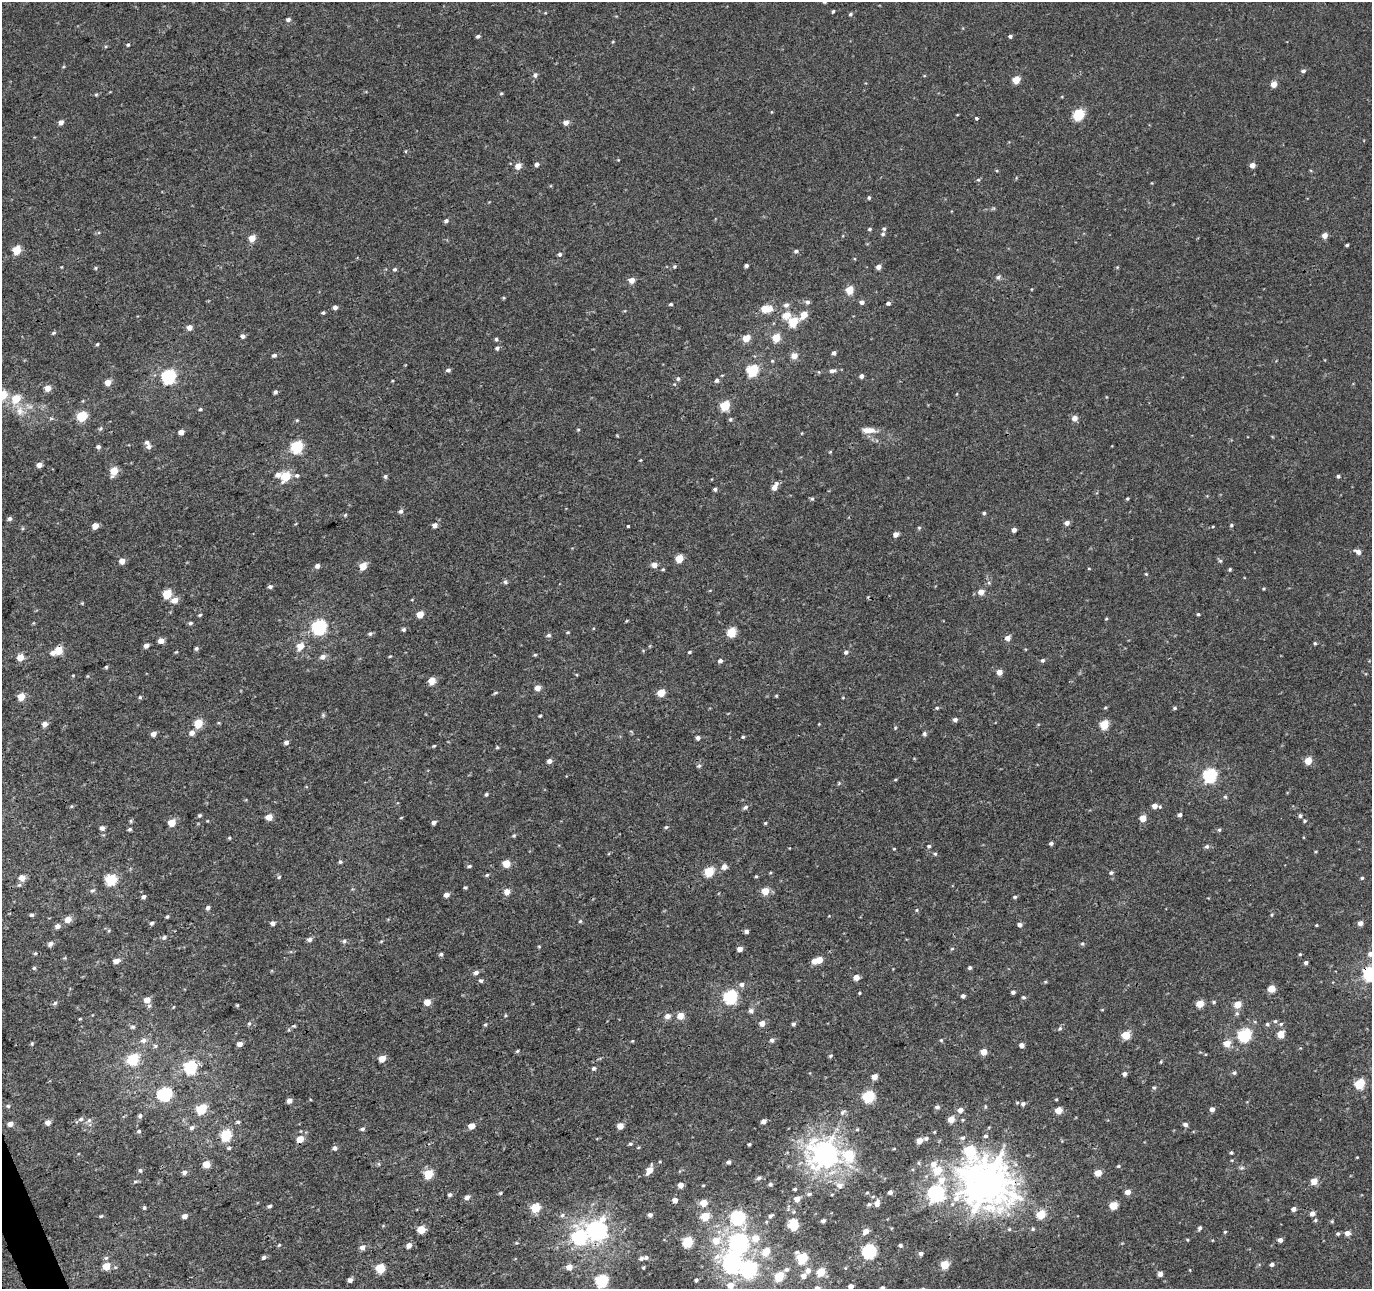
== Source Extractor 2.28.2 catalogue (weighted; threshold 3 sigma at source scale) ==
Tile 7 of 4 x 4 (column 3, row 2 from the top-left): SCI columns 2797-4166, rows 2709-3995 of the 5660 x 5457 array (HDU 1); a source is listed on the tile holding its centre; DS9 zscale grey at full resolution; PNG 1374 x 1291 px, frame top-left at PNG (2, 2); no overlay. Shown black and unused: <1% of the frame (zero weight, under 3 of 4 exposures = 5% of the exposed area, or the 3 px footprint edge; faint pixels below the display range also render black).
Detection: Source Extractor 2.28.2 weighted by HDU 2 'WHT'; one run over the whole footprint, this tile lists its part. Background 0.00192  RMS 0.0036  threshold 0.0161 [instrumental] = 3 sigma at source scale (4.5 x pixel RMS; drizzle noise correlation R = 1.50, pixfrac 1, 0.0396/0.0396 arcsec/px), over >= 5 px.
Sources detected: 488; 4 inside a brighter listed object's ellipse — not listed separately; the other 484 listed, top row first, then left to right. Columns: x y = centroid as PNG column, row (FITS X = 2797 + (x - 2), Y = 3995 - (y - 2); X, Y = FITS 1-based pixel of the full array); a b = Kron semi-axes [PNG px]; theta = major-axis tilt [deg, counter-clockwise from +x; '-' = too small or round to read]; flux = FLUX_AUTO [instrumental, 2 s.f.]
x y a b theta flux
824 2 4 4 - 0.49
833 11 3 3 - 0.46
850 14 5 5 - 0.62
288 20 5 5 - 0.99
478 36 4 3 - 0.8
1010 36 4 4 - 0.74
128 45 4 4 - 0.48
1303 71 5 4 - 0.87
535 75 7 6 - 0.99
1016 80 5 5 - 7.2
1274 84 5 4 - 3.6
501 93 5 4 - 0.43
96 95 5 4 - 0.43
1078 115 8 7 - 13
976 118 3 3 - 1.3
61 122 5 4 - 1.8
566 122 6 5 - 1.8
536 164 5 4 - 1.1
1252 165 5 4 - 2.5
518 166 5 5 - 4.2
978 180 5 4 - 0.5
869 198 4 3 - 0.53
446 221 5 4 - 0.9
869 229 5 3 - 0.46
884 229 5 5 - 0.69
883 234 5 5 - 0.64
1324 235 5 4 - 3
252 238 5 5 - 5.1
1347 245 3 3 - 0.49
16 250 5 5 - 12
796 251 6 5 - 0.82
560 254 5 5 - 0.76
746 265 4 3 - 0.78
674 266 5 5 - 0.57
61 267 4 3 - 0.25
879 267 5 4 - 1.9
1117 267 5 4 - 0.32
96 268 5 4 - 0.42
395 269 5 4 - 0.66
998 277 7 6 - 0.88
632 280 5 5 - 3.2
849 290 5 5 - 9.7
504 298 4 4 - 0.38
807 302 6 6 - 1
862 302 5 5 - 1.3
888 303 5 4 - 0.87
671 304 5 3 - 0.52
786 305 8 7 - 1.2
335 307 5 4 - 1.2
765 309 5 5 - 6.9
323 313 4 3 - 0.54
786 315 8 7 - 4.4
804 315 7 5 50 5.4
793 322 6 6 - 11
189 327 6 5 - 2.2
54 333 6 4 39 0.56
242 336 5 4 - 1.1
746 338 5 5 - 5.5
776 338 5 5 - 9.5
496 339 5 4 - 0.55
97 344 4 3 - 0.44
497 348 6 5 - 0.89
834 353 4 4 - 0.99
274 355 5 4 - 0.84
794 356 7 7 - 2.3
772 361 5 4 - 0.42
448 370 5 4 - 0.92
752 371 6 6 - 27
832 371 10 5 7 1.3
819 372 5 3 - 0.29
861 376 4 4 - 1.2
169 377 6 6 - 64
678 379 6 5 - 0.72
717 380 5 5 - 0.87
108 382 5 4 - 4.3
48 388 5 5 - 4.2
275 392 4 4 - 0.8
2 395 6 5 - 14
16 398 7 6 - 8.4
725 406 6 5 - 16
200 409 5 4 - 0.5
20 411 14 9 79 3.3
82 416 6 5 - 19
51 418 6 4 0 0.53
1075 418 5 5 - 2.5
730 419 6 4 68 0.5
297 420 5 4 - 0.37
100 429 6 4 58 0.54
578 429 5 3 - 0.34
868 430 19 8 -2 3.1
181 432 5 4 - 2.2
98 447 5 4 - 0.84
149 447 7 7 - 1.3
297 447 6 6 - 37
830 452 5 3 - 0.31
39 465 5 4 - 2.1
114 471 6 5 - 8.2
278 475 8 6 5 1.7
297 475 7 6 - 0.92
286 476 6 5 - 16
385 476 6 5 - 0.66
1338 476 4 4 - 0.62
775 487 8 5 61 2.9
715 489 4 4 - 0.77
1127 498 3 3 - 0.38
812 499 5 4 - 0.55
401 511 6 5 - 1
984 513 4 4 - 0.58
345 515 5 4 - 0.44
10 519 5 5 - 0.86
1067 523 5 5 - 1.9
435 525 5 5 - 1.7
1231 525 5 4 - 0.51
95 526 5 4 - 4.3
628 526 3 3 - 1.8
919 528 5 5 - 0.45
1014 530 4 4 - 1.6
896 534 5 4 - 2.3
1358 552 7 5 -25 1.7
679 558 5 5 - 8.8
122 561 5 5 - 2.7
1220 561 6 5 - 0.53
654 565 5 5 - 2.5
317 566 6 5 - 1.1
363 566 5 5 - 7.1
663 569 4 4 - 0.39
1089 569 4 3 - 0.26
1230 569 5 4 - 0.5
1146 574 5 3 - 0.35
505 582 6 5 - 0.75
270 587 5 5 - 0.81
1264 588 5 3 - 0.36
981 592 6 5 - 2.7
167 594 5 5 - 13
175 600 7 6 - 2.9
82 603 4 4 - 0.34
420 614 5 5 - 5.1
1198 614 4 3 - 0.42
200 615 5 4 - 0.42
1106 619 4 3 - 0.35
626 621 5 3 - 0.32
190 623 5 4 - 0.69
319 627 7 6 - 78
404 629 5 4 - 0.69
568 632 4 4 - 0.38
731 632 5 5 - 15
370 634 5 5 - 0.75
549 635 6 5 - 0.79
1008 638 5 5 - 2.5
161 641 5 5 - 2.7
1315 643 4 4 - 0.43
146 645 5 5 - 1.5
300 646 6 5 - 4.8
196 648 5 5 - 0.67
59 650 5 5 - 9.2
176 652 5 4 - 0.34
689 652 5 3 - 0.42
846 652 6 5 - 0.9
53 653 6 6 - 1.7
535 655 5 4 - 0.41
390 656 4 3 - 0.35
20 657 5 5 - 6
323 657 7 6 - 1.7
1043 660 5 5 - 0.7
720 661 5 4 - 1.1
106 667 4 4 - 0.49
999 672 5 4 - 3.2
73 675 5 3 - 0.31
87 676 5 3 - 0.33
432 681 5 5 - 6.9
538 688 5 5 - 2.9
495 693 6 3 27 0.48
661 693 5 5 - 8.4
776 696 4 3 - 0.36
21 697 5 5 - 6.1
140 697 4 4 - 0.49
843 698 5 3 - 0.29
937 708 4 4 - 0.47
1175 708 5 4 - 0.55
540 716 3 3 - 0.41
955 720 5 5 - 0.97
198 723 5 5 - 13
45 724 5 5 - 2.2
819 724 3 3 - 0.26
1104 725 5 5 - 12
895 728 4 4 - 0.37
192 733 6 6 - 1.8
153 734 5 5 - 1.8
924 734 5 5 - 0.8
743 737 4 4 - 0.45
698 738 4 4 - 1.3
286 742 5 5 - 1.2
434 746 5 3 - 0.41
497 747 4 4 - 0.39
549 761 5 4 - 1.6
1308 761 5 4 - 7
699 766 6 5 - 0.66
1210 775 6 6 - 62
895 780 5 3 - 0.33
839 783 5 4 - 0.42
486 794 4 4 - 0.54
1225 797 5 4 - 0.48
1155 806 5 5 - 2.6
745 807 6 5 - 0.91
200 815 5 4 - 0.5
1180 815 5 4 - 0.91
1300 816 5 5 - 0.78
269 817 5 5 - 4.2
401 818 5 3 - 0.31
1143 818 5 5 - 4.9
131 821 5 5 - 0.53
1305 821 5 4 - 0.44
434 822 4 4 - 1.2
172 823 5 5 - 6.6
765 823 4 4 - 0.44
666 827 5 4 - 0.47
102 828 6 5 - 1.5
130 829 6 4 15 0.57
1219 830 5 5 - 0.51
514 836 5 4 - 0.49
229 838 4 4 - 0.39
1051 843 5 4 - 0.8
929 846 5 4 - 0.54
1207 846 6 6 - 0.89
894 849 4 3 - 0.3
1316 851 4 3 - 0.31
935 854 5 5 - 0.59
340 862 5 4 - 0.6
506 863 5 5 - 6.7
469 866 5 4 - 0.6
724 867 6 5 - 2.4
709 872 5 5 - 18
770 873 5 3 - 0.33
1111 873 6 5 - 0.7
487 875 5 4 - 0.52
756 876 4 4 - 0.39
279 877 5 5 - 0.5
22 878 5 5 - 3.8
1362 878 4 4 - 0.49
111 880 6 6 - 30
465 887 5 3 - 0.47
93 890 8 5 27 0.71
507 891 6 6 - 2.9
765 891 5 5 - 7.3
446 895 5 4 - 1.8
143 897 5 5 - 1
1015 897 5 4 - 0.56
208 908 6 5 - 0.96
917 910 5 3 - 0.41
32 915 4 4 - 0.71
1272 915 5 4 - 0.4
167 916 5 4 - 0.5
68 919 6 5 - 3.7
580 921 5 4 - 0.47
152 923 5 4 - 0.77
273 923 5 4 - 1.3
1360 923 5 5 - 1.9
1019 925 5 4 - 1.3
1316 925 4 3 - 0.35
58 926 6 5 - 1.6
746 931 5 4 - 0.97
164 937 7 5 38 0.76
309 939 7 5 19 1.1
344 941 6 5 - 0.74
50 944 6 5 - 1.2
1082 944 6 4 -67 0.53
539 946 5 3 - 0.33
740 949 4 4 - 2.2
952 949 5 3 - 0.35
35 953 5 3 - 0.42
441 954 6 4 10 0.69
1300 954 4 3 - 0.4
1370 954 6 5 - 1.5
819 960 5 5 - 5.1
116 961 6 5 - 2.2
1306 963 4 4 - 0.86
970 967 4 4 - 0.67
34 968 5 5 - 0.52
476 972 6 5 - 1.3
1370 974 6 6 - 78
856 977 5 4 - 2.8
481 981 5 5 - 0.7
1045 982 5 4 - 0.42
742 984 7 6 - 1.5
1272 989 5 5 - 6.3
1013 992 4 4 - 0.82
860 993 4 3 - 0.32
963 996 4 4 - 0.94
730 997 7 6 - 53
1023 997 5 5 - 0.66
147 1000 6 5 - 3.8
427 1002 5 5 - 4.5
1214 1002 5 4 - 0.53
55 1003 6 5 - 0.67
1200 1004 5 5 - 7.3
1237 1004 5 5 - 6.7
237 1005 4 4 - 0.41
1102 1010 5 3 - 0.26
751 1011 7 6 - 1.2
1237 1013 6 5 - 0.68
505 1015 5 3 - 0.37
667 1016 7 6 - 1.8
680 1016 5 5 - 4.8
80 1019 5 3 - 0.34
1275 1021 5 5 - 0.61
1255 1022 6 3 -19 0.41
249 1023 6 5 - 0.6
762 1023 5 5 - 2.7
485 1024 5 4 - 0.48
793 1024 5 4 - 0.85
1267 1024 5 5 - 0.7
1281 1024 6 5 - 0.67
294 1026 6 4 0 0.48
133 1027 7 5 1 0.71
1060 1028 5 5 - 0.68
1281 1034 5 5 - 6.3
1126 1035 5 5 - 10
1245 1035 6 6 - 49
143 1040 8 7 - 1.5
772 1040 6 5 - 1
941 1040 5 5 - 0.46
632 1041 4 3 - 0.3
1227 1043 6 5 - 4.9
32 1044 5 4 - 0.46
240 1044 5 4 - 1.8
1022 1045 5 4 - 1.5
155 1046 5 5 - 0.61
517 1051 5 4 - 0.45
984 1052 5 5 - 4.3
830 1056 5 4 - 0.58
382 1058 5 5 - 4.7
133 1059 6 6 - 24
1161 1062 4 4 - 0.37
191 1067 6 6 - 58
594 1068 5 5 - 0.71
1234 1073 6 5 - 0.7
1124 1074 5 5 - 1.1
874 1077 5 4 - 3.5
1359 1084 6 5 - 19
1154 1087 5 4 - 0.54
165 1094 7 6 - 58
869 1096 6 6 - 36
1056 1099 4 3 - 0.32
289 1100 5 5 - 1.5
1023 1104 7 6 - 1.1
8 1106 5 5 - 0.57
937 1107 5 5 - 0.92
985 1107 6 3 -82 0.41
201 1109 8 6 52 12
1212 1109 4 4 - 1.9
960 1110 6 5 - 2
1058 1110 5 5 - 5.9
843 1112 9 5 46 0.91
140 1116 5 5 - 0.77
81 1119 7 5 32 0.92
89 1120 6 5 - 0.83
951 1120 5 5 - 4.5
763 1121 5 4 - 1.5
238 1122 6 4 3 0.62
48 1123 5 5 - 1.9
10 1124 6 5 - 1.7
1185 1125 5 5 - 1.1
471 1126 5 4 - 4.2
620 1126 5 5 - 3.8
192 1128 6 5 - 0.93
362 1129 6 4 3 0.68
857 1129 5 4 - 0.4
139 1131 5 4 - 0.56
934 1132 5 3 - 0.3
226 1135 6 6 - 24
986 1136 6 5 - 0.8
926 1138 6 5 - 0.77
963 1138 6 5 - 0.83
300 1139 5 5 - 5.6
919 1141 5 4 - 3.7
630 1144 5 4 - 0.59
749 1144 3 3 - 0.6
229 1148 5 4 - 0.52
335 1148 6 5 - 0.98
894 1149 5 3 - 0.27
969 1151 13 8 -75 21
1231 1153 4 4 - 0.47
825 1154 9 9 - 430
849 1155 7 7 - 19
1357 1157 4 3 - 0.27
728 1162 5 4 - 0.84
919 1163 6 4 -71 0.45
206 1164 5 5 - 5.1
933 1164 7 6 - 2.5
1118 1166 5 4 - 0.4
1242 1168 7 5 20 0.67
140 1170 6 5 - 0.61
649 1170 7 5 63 4.1
937 1170 6 5 - 10
184 1172 6 5 - 1.1
1098 1173 5 4 - 5.4
428 1174 5 5 - 15
759 1178 7 5 13 0.88
941 1180 10 8 61 4.2
135 1181 7 4 1 0.58
1314 1181 5 5 - 4.7
987 1183 16 15 - 980
770 1184 5 4 - 0.76
680 1185 5 4 - 2.4
840 1185 8 8 - 2.1
795 1189 3 3 - 0.48
890 1192 5 4 - 1
1128 1192 5 4 - 2.8
500 1193 4 3 - 0.42
867 1193 5 3 - 0.31
936 1193 7 6 - 110
809 1194 7 5 1 0.61
450 1195 5 4 - 0.78
467 1197 5 5 - 1.6
797 1199 5 4 - 2.8
675 1200 5 4 - 2.4
703 1203 5 5 - 6.1
877 1203 7 5 79 2.2
869 1204 6 5 - 0.68
1113 1205 5 5 - 8.9
269 1206 5 4 - 0.66
144 1208 5 4 - 0.53
535 1208 5 5 - 16
1293 1209 5 4 - 1.6
1041 1214 5 5 - 13
1312 1214 5 5 - 1.9
562 1215 7 5 24 0.79
650 1215 5 4 - 1
101 1216 5 4 - 0.43
185 1216 5 4 - 1.6
705 1216 5 5 - 11
771 1216 7 4 37 0.78
738 1217 6 6 - 61
1315 1220 5 4 - 0.49
823 1221 4 3 - 0.95
1332 1221 5 4 - 0.41
794 1225 7 6 - 15
1200 1228 5 4 - 0.8
421 1229 5 5 - 9.6
1033 1229 5 5 - 0.56
597 1230 8 7 - 190
866 1231 6 5 - 2.6
1225 1232 4 3 - 0.43
1347 1233 5 5 - 2.1
1338 1234 4 4 - 0.65
579 1237 7 7 - 58
755 1238 7 7 - 4.6
1187 1240 4 3 - 0.37
1280 1240 5 4 - 1.6
716 1241 8 7 - 4.8
687 1242 6 5 - 23
739 1242 9 7 87 150
516 1243 5 3 - 0.36
279 1245 5 3 - 0.37
409 1245 5 5 - 2.2
900 1245 5 4 - 0.77
362 1247 6 6 - 1.7
869 1251 6 6 - 68
766 1252 8 7 - 5.4
921 1253 5 5 - 0.94
264 1257 5 4 - 0.83
641 1258 6 5 - 0.87
802 1258 6 6 - 27
731 1264 12 8 -87 100
1272 1264 4 4 - 1.1
945 1265 5 5 - 10
107 1266 6 5 - 6.2
569 1267 6 6 - 2.8
380 1268 5 5 - 18
643 1268 4 3 - 0.41
845 1268 5 3 - 0.35
748 1269 8 7 - 95
786 1269 8 6 25 1.2
808 1270 8 7 - 2.1
821 1272 5 5 - 10
1160 1274 4 4 - 2
803 1276 6 6 - 2.2
779 1277 5 5 - 16
350 1280 5 5 - 1.3
696 1280 4 3 - 0.75
602 1281 6 6 - 43
730 1285 8 7 - 3.7
851 1286 4 4 - 2.2
882 1288 5 4 - 0.76
Overlapping masked pixels (flux is a lower limit): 3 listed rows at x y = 59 650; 1370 974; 987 1183
Isophote crosses this tile's border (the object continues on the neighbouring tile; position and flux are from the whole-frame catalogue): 7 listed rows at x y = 824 2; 2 395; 1370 954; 1370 974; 730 1285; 851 1286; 882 1288